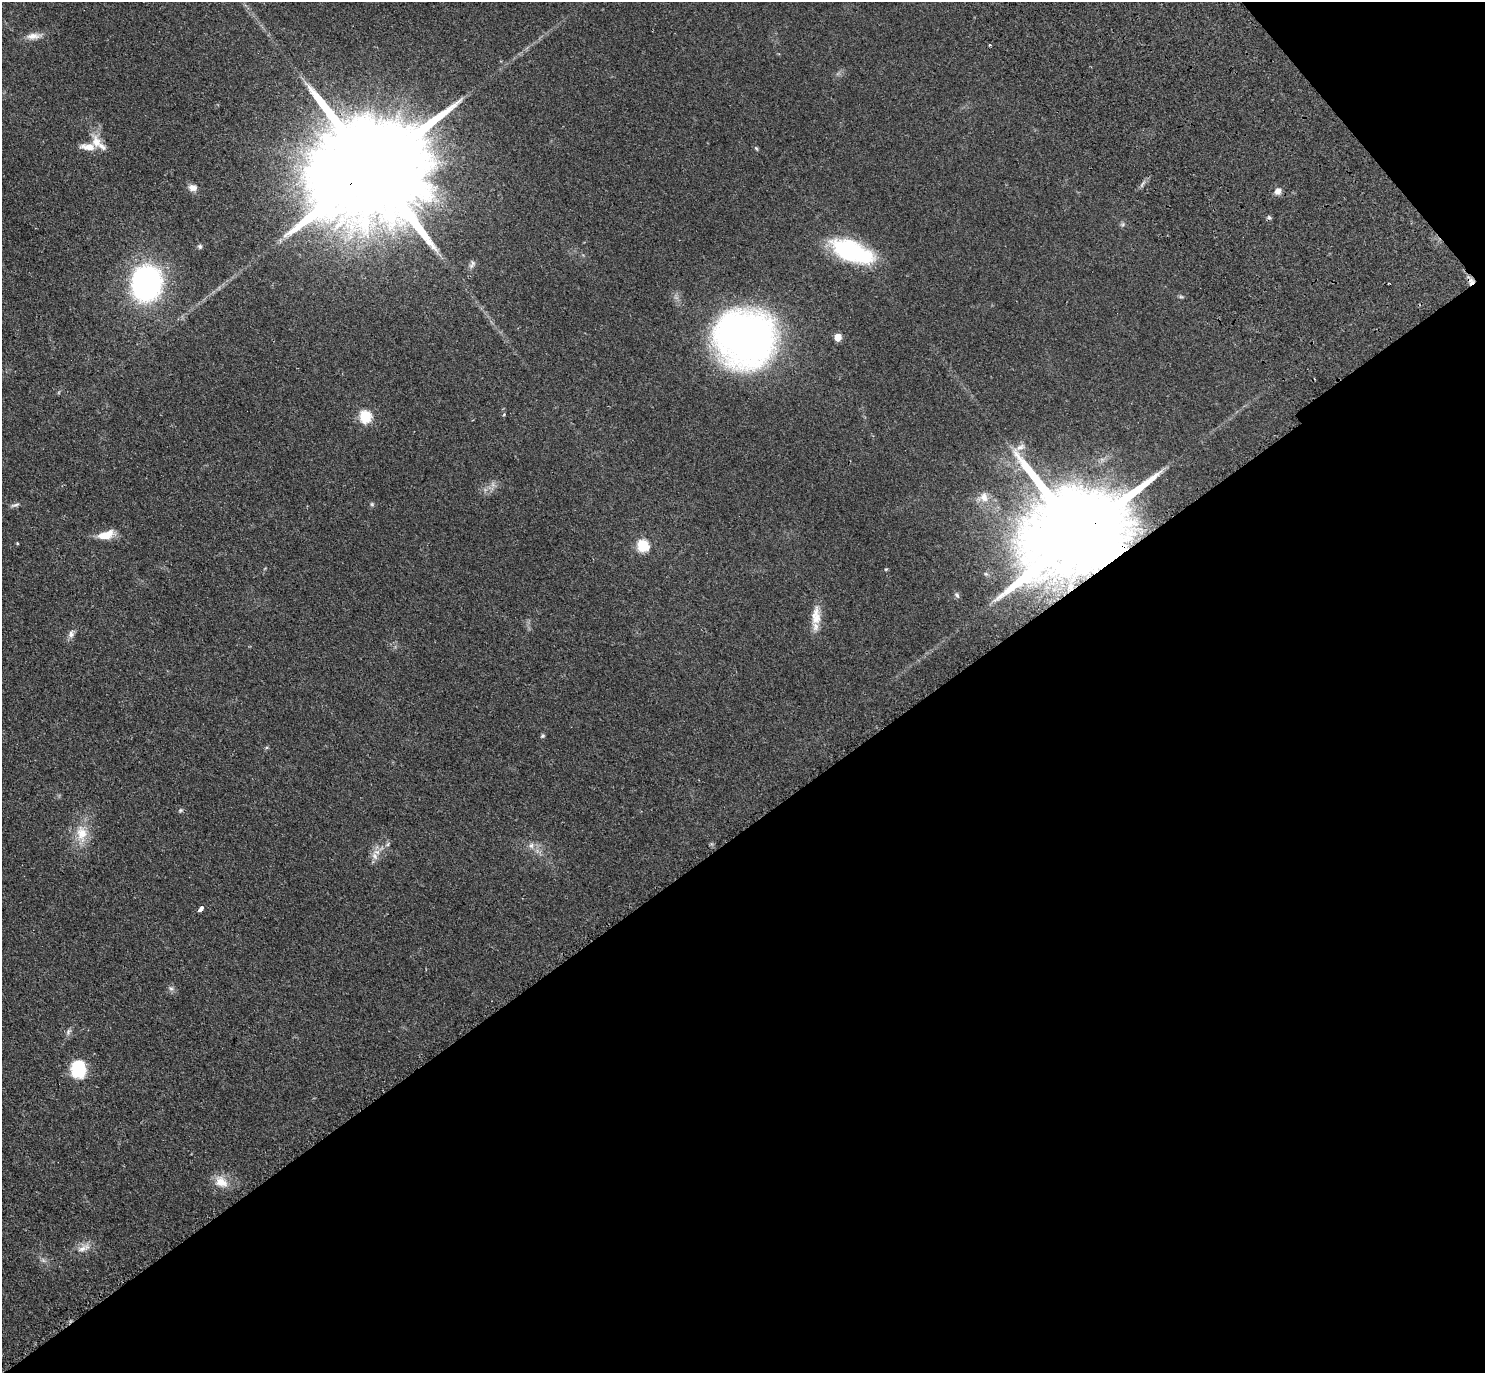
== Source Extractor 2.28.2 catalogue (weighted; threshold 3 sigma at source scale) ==
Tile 12 of 4 x 4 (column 4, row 3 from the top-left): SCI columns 4640-6122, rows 1834-3204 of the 6271 x 6268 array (HDU 1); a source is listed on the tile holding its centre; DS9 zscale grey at full resolution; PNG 1487 x 1375 px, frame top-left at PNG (2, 2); no overlay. Shown black and unused: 41% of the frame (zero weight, under 2 of 3 exposures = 11% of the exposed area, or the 3 px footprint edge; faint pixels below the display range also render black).
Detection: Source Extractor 2.28.2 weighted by HDU 2 'WHT'; one run over the whole footprint, this tile lists its part. Background 0.0948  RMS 0.0088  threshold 0.0396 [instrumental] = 3 sigma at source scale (4.5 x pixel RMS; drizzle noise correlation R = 1.50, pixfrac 1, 0.05/0.05 arcsec/px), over >= 5 px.
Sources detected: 44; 2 inside a brighter listed object's ellipse — not listed separately; the other 42 listed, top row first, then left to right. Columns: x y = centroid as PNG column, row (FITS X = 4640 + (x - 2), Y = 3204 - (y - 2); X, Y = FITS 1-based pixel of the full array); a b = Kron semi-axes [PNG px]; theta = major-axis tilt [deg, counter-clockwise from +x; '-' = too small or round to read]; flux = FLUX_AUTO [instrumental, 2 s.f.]
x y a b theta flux
33 36 21 8 4 7.7
990 45 3 3 - 1.2
96 142 22 12 -70 12
756 148 6 4 -45 1.1
374 167 48 23 35 42000
193 188 10 8 -10 5.1
1278 191 8 7 - 5.2
1269 217 6 5 - 1.6
200 246 6 5 - 1.5
852 251 41 18 -22 100
471 266 8 7 - 2.8
1471 282 9 8 - 4.6
147 283 35 29 80 180
1181 297 7 4 -18 1.2
746 337 54 49 -10 450
838 337 5 5 - 15
504 414 5 3 - 0.68
365 416 6 6 - 76
1020 447 14 7 29 5.1
984 497 14 11 -83 8.8
372 504 6 5 - 1.4
15 505 14 4 16 2.4
106 535 20 9 16 13
1079 535 33 19 34 26000
17 543 4 3 - 0.73
643 545 6 6 - 74
886 569 4 3 - 0.91
957 595 9 5 -58 1.9
816 616 27 12 88 14
71 634 10 7 84 3.7
542 736 6 5 - 1.4
180 811 6 4 20 1.2
82 833 24 15 -86 19
388 844 7 4 71 1.5
531 845 8 6 88 3
375 856 11 8 -63 5
201 909 6 3 44 5.7
171 989 6 6 - 2.1
68 1032 10 5 77 2.5
78 1068 17 13 -87 38
221 1182 19 13 -32 13
82 1249 15 8 19 6.7
Overlapping masked pixels (flux is a lower limit): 3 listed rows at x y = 374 167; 1471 282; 1079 535